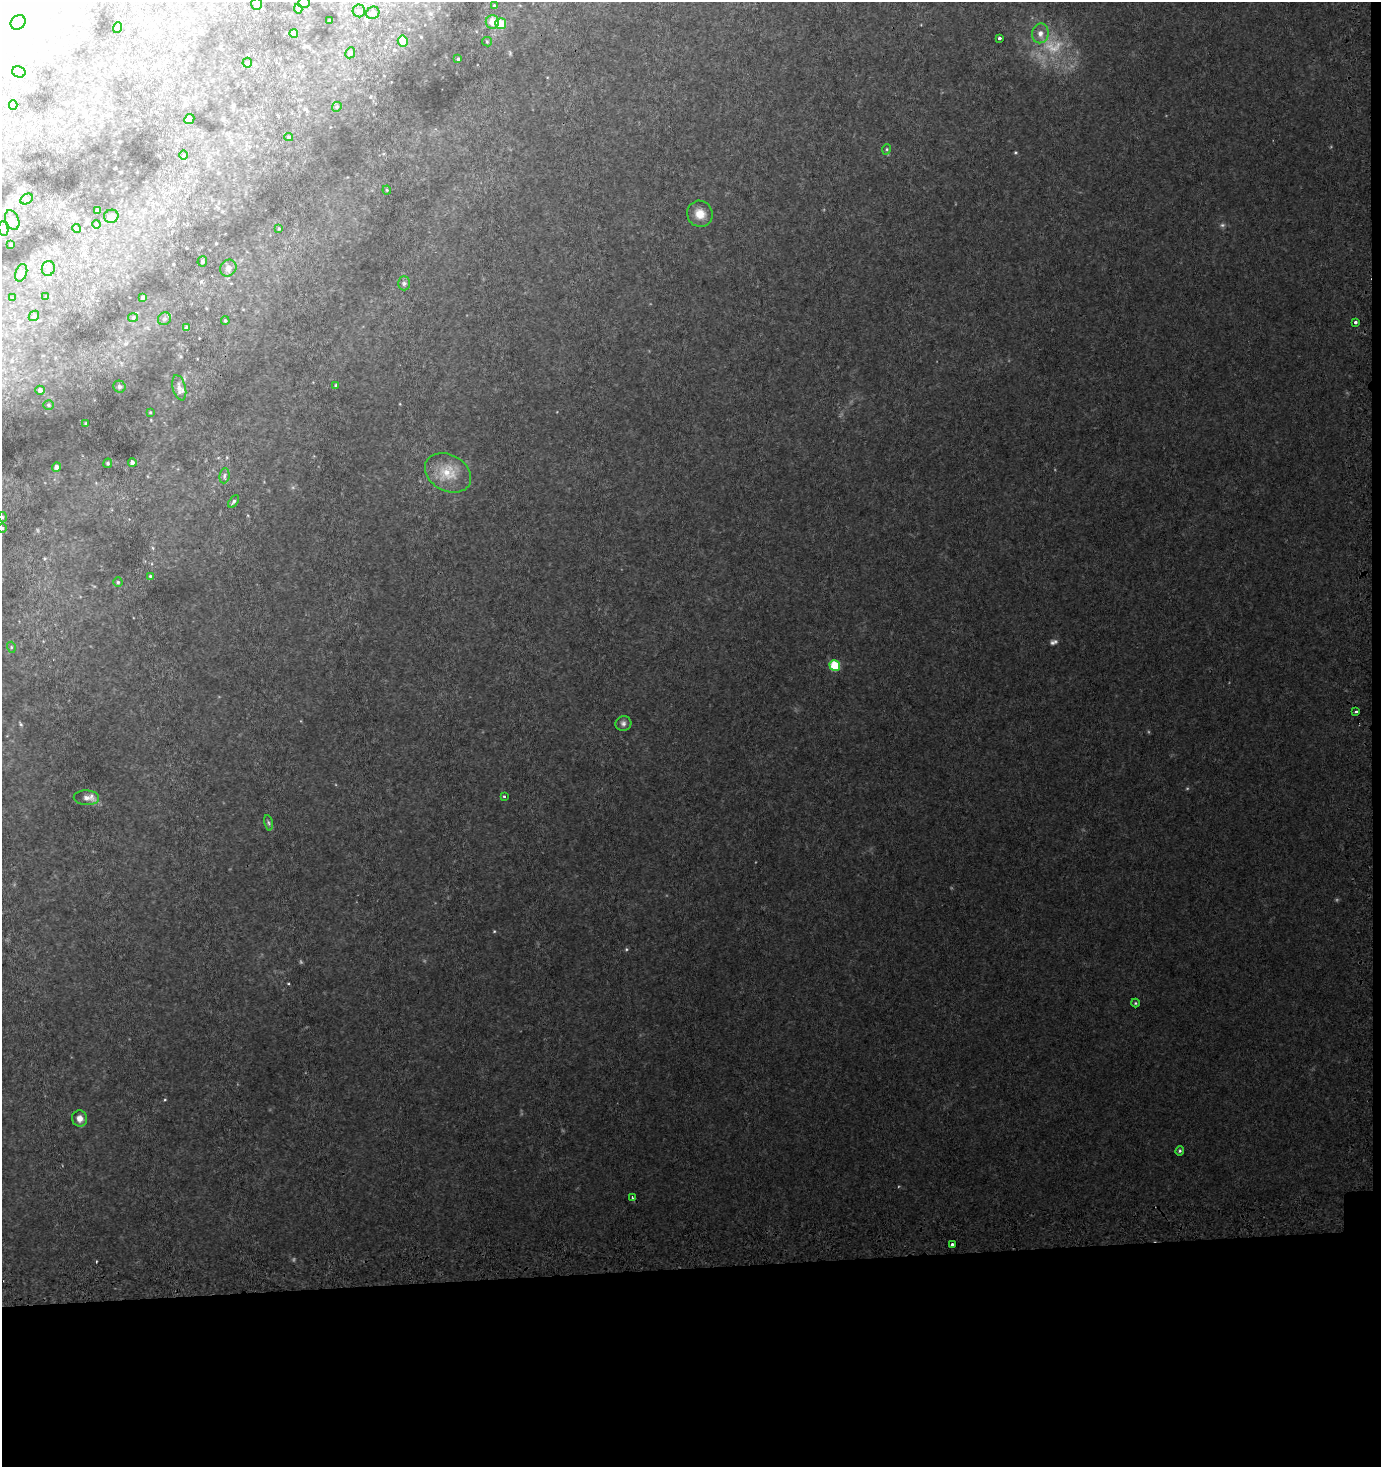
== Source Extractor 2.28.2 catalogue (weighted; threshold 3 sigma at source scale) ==
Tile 9 of 3 x 3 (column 3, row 3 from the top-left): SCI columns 2786-4164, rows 34-1498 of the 4188 x 4463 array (HDU 1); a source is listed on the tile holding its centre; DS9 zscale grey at full resolution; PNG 1383 x 1469 px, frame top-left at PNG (2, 2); each listed source drawn as its Kron ellipse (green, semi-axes under 4 px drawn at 4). Shown black and unused: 14% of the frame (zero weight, under 2 of 3 exposures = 3% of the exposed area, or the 3 px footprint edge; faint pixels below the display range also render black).
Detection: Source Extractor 2.28.2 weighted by HDU 2 'WHT'; one run over the whole footprint, this tile lists its part. Background 0.106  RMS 0.0098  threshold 0.044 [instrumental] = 3 sigma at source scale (4.5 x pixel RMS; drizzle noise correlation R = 1.50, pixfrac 1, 0.0396/0.0396 arcsec/px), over >= 5 px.
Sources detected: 89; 3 too faint to see at this stretch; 4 inside a brighter object's white glare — neither listed nor drawn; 2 inside a brighter listed object's ellipse — not listed separately; the other 80 listed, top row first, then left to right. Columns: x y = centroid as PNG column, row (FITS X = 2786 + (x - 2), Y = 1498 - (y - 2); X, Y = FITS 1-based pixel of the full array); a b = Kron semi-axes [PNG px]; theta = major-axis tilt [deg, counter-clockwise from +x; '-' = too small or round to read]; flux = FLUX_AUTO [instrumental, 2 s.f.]
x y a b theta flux
304 3 6 5 - 2.6
257 4 6 5 - 3.2
494 5 4 4 - 0.97
298 9 5 4 - 1.9
359 11 6 6 - 2.4
373 13 7 6 - 4.6
330 20 3 2 - 0.68
18 22 8 6 41 3.4
492 22 7 6 - 12
501 24 5 5 - 24
117 28 5 3 - 0.98
294 33 4 4 - 5.2
1040 33 10 8 78 5.9
999 38 3 3 - 3
403 41 5 5 - 13
487 42 5 4 - 1.2
350 53 6 5 - 2
458 59 4 3 - 0.98
247 63 5 5 - 2.1
19 72 7 5 -24 2.3
13 105 4 4 - 1.6
337 107 5 4 - 1.2
189 119 5 4 - 2.4
289 137 4 4 - 1.3
887 149 5 3 - 1.1
183 155 5 3 - 0.92
387 190 4 4 - 0.95
27 199 7 5 29 2
97 211 4 4 - 4.6
700 214 13 12 - 11
111 216 7 6 - 2.7
12 220 10 6 -66 3.7
96 224 4 3 - 0.8
76 228 4 4 - 1.8
3 229 7 5 -83 2.1
279 229 4 3 - 0.82
11 244 3 3 - 1.1
202 261 5 5 - 1.8
48 268 7 6 - 3.2
228 268 9 7 49 5.1
21 273 9 5 71 2.6
404 283 7 6 - 2.1
46 297 3 3 - 0.81
143 297 4 4 - 1.6
12 298 4 4 - 0.84
34 316 6 4 44 1.4
133 318 5 4 - 1.3
164 319 7 6 - 2.4
225 321 4 3 - 1.2
1356 322 3 3 - 3.5
187 328 4 4 - 3.8
336 385 4 3 - 1.1
119 387 6 6 - 2.4
179 388 13 6 -75 5.2
40 390 4 4 - 2.7
48 405 5 4 - 1.3
150 412 4 3 - 0.87
86 423 4 3 - 1.1
132 462 4 4 - 3
108 463 5 4 - 1.4
56 467 4 4 - 4.2
448 473 24 18 -29 24
224 476 8 5 84 2.1
234 502 7 4 54 1.9
2 517 5 3 - 0.95
2 528 5 4 - 1.1
150 576 4 4 - 1.1
118 582 4 4 - 1.4
11 647 5 3 - 0.93
835 665 5 5 - 41
1356 712 3 3 - 2.3
623 723 8 7 - 2.9
504 796 3 3 - 1.3
86 798 12 7 -2 5.6
268 823 8 4 -81 1.6
1135 1003 4 4 - 1
80 1118 8 7 - 5.9
1180 1151 5 4 - 1.2
632 1198 4 3 - 4.3
952 1244 3 3 - 3.1
Isophote crosses this tile's border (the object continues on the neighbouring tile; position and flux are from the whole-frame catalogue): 2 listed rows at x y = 304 3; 2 528
Unlisted compact peaks at least as high as the median listed source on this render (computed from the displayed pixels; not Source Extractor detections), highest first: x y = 626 949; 494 931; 1015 152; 165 1100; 301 962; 21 724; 288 984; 293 1260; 96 1261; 421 37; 293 487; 153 548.